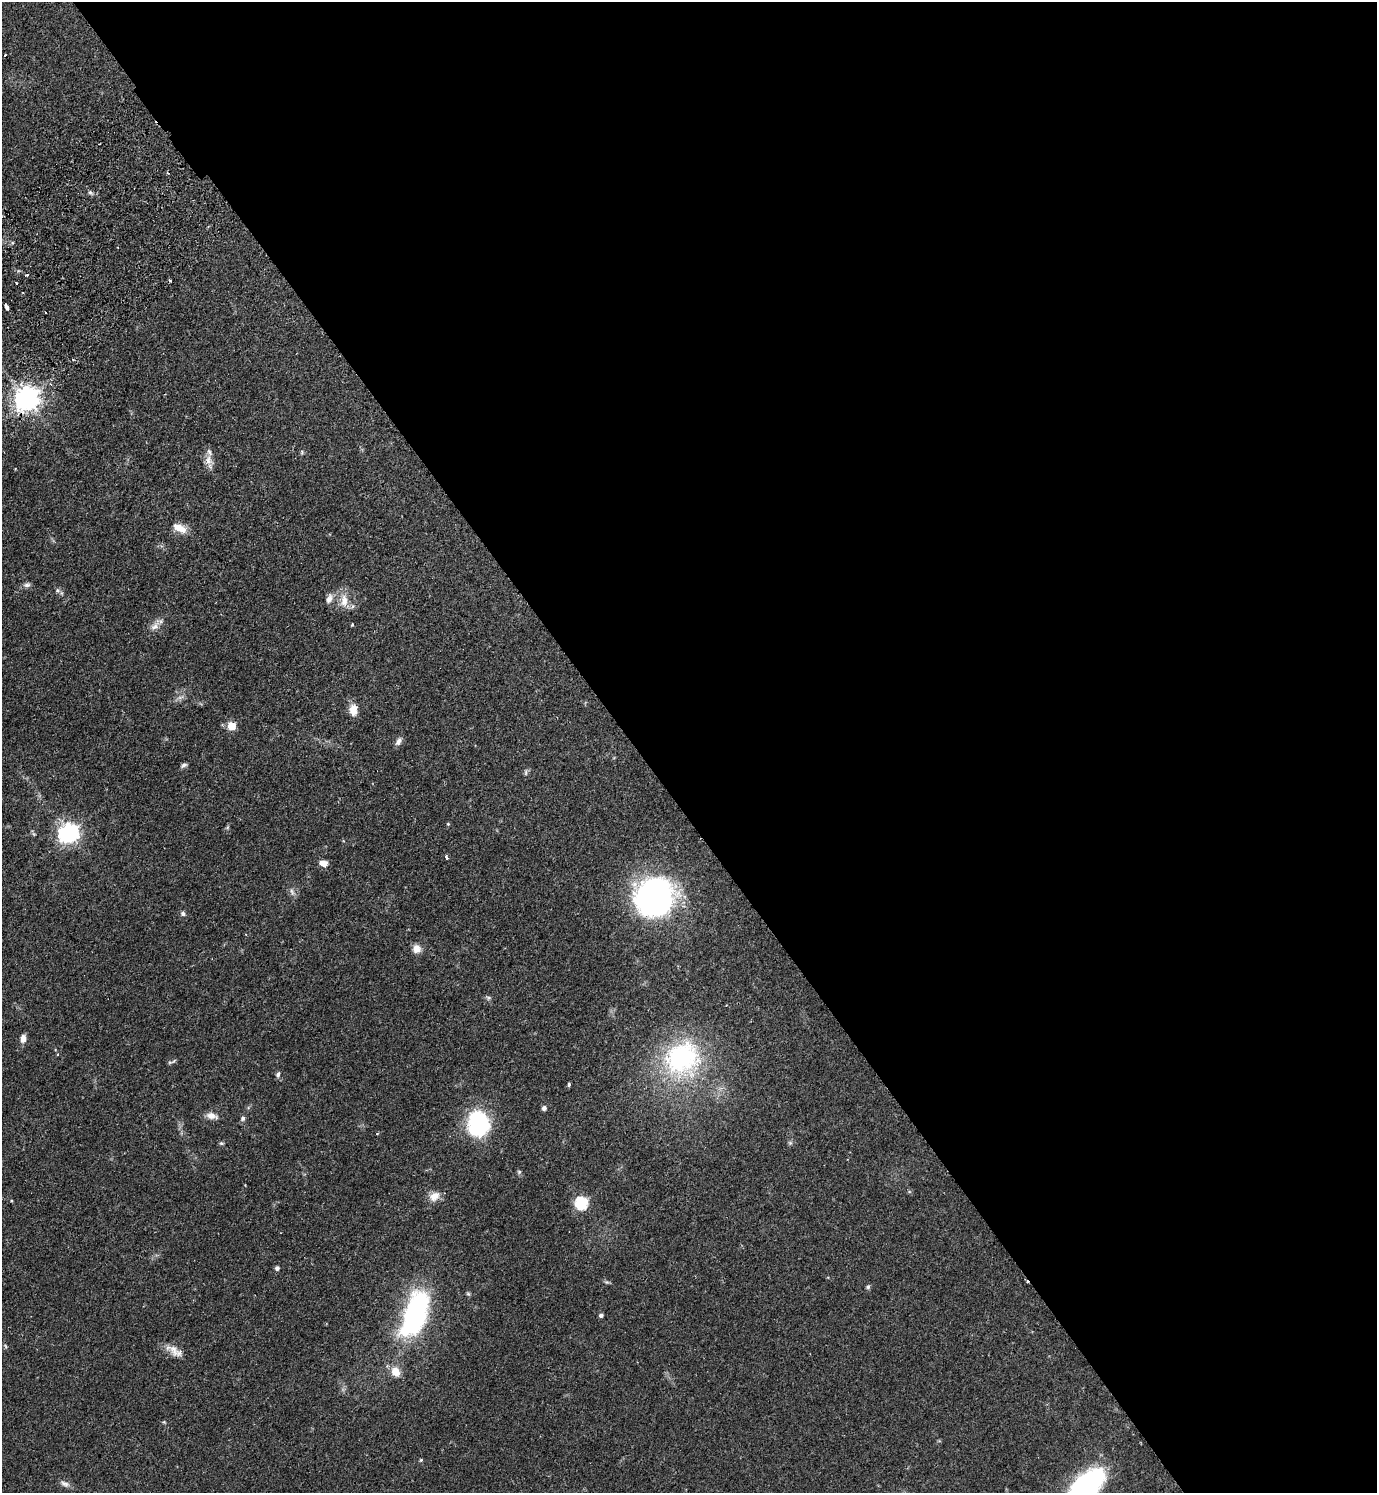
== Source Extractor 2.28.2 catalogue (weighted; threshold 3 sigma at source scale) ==
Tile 8 of 4 x 4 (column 4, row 2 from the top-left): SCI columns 4326-5700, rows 3029-4519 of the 6039 x 6055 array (HDU 1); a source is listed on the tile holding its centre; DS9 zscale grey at full resolution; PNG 1379 x 1495 px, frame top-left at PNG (2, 2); no overlay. Shown black and unused: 54% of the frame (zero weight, under 2 of 3 exposures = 3% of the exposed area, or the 3 px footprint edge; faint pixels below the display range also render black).
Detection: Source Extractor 2.28.2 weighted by HDU 2 'WHT'; one run over the whole footprint, this tile lists its part. Background 0.0499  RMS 0.0044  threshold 0.02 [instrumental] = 3 sigma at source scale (4.5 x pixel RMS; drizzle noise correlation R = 1.50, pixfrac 1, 0.05/0.05 arcsec/px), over >= 5 px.
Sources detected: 68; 4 cosmic-ray / hot-pixel residue — not listed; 2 inside a brighter listed object's ellipse — not listed separately; the other 62 listed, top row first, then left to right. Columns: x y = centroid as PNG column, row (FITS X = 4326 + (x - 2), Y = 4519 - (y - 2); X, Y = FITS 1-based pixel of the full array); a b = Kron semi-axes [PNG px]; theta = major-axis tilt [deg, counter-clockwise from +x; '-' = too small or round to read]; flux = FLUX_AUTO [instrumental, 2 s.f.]
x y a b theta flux
5 55 3 2 - 0.59
90 192 6 5 - 0.83
27 275 4 3 - 0.52
16 283 3 3 - 0.56
7 307 4 3 - 28
45 312 3 2 - 0.38
27 399 9 8 - 350
302 452 7 3 -83 0.58
209 460 15 11 -63 3.4
180 528 15 8 -28 5.8
27 585 10 6 6 1.4
58 590 8 6 -21 1.1
329 599 12 7 68 2.2
344 601 19 10 87 5.2
352 624 4 3 - 0.47
155 626 16 9 47 3.2
180 697 11 5 21 1.5
353 710 15 10 -83 4.3
232 726 5 5 - 12
399 741 11 6 57 1.9
184 765 8 5 33 1.1
526 772 10 4 86 0.85
448 824 5 4 - 0.4
69 833 8 7 - 220
34 834 6 5 - 0.62
446 857 3 3 - 2.3
323 863 8 6 -14 3.5
292 892 11 5 -71 1.5
654 898 30 27 33 160
183 914 7 6 - 1.1
417 949 11 10 - 3.3
488 998 7 5 -21 0.85
23 1038 9 6 82 2.8
682 1058 52 47 43 68
173 1061 8 3 45 0.63
278 1074 8 6 78 1.1
569 1084 4 3 - 0.72
544 1108 5 5 - 1.3
212 1116 16 8 -13 3.1
243 1118 7 6 - 1.1
478 1124 30 25 -82 34
377 1134 4 3 - 0.41
221 1143 6 4 5 0.62
790 1143 6 5 - 0.77
519 1172 6 6 - 0.69
909 1192 6 4 0 0.53
434 1196 14 11 30 4.2
12 1201 4 3 - 0.38
582 1203 7 6 - 43
277 1268 5 5 - 1.1
607 1282 7 5 -1 0.73
868 1287 6 5 - 0.81
468 1294 6 5 - 0.65
415 1314 35 16 69 100
601 1315 5 4 - 1
5 1346 7 3 -54 0.58
174 1350 18 10 -63 4.2
396 1371 12 9 -66 5.7
164 1422 6 4 -44 0.46
421 1460 4 4 - 0.55
65 1484 14 7 -27 1.9
1085 1487 36 17 45 110
Overlapping masked pixels (flux is a lower limit): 1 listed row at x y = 27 399
Isophote crosses this tile's border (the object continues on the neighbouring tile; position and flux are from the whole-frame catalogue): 1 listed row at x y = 1085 1487